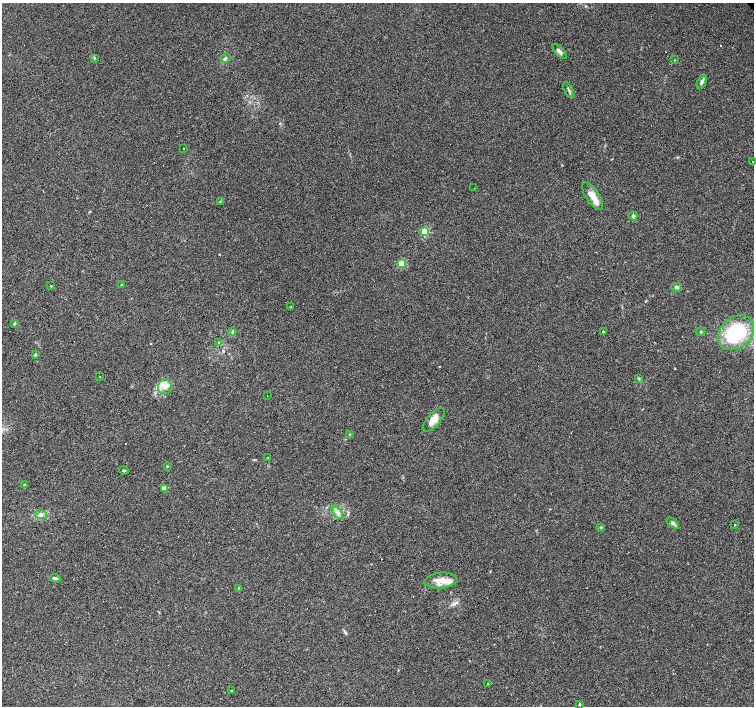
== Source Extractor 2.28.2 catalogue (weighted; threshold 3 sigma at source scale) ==
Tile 7 of 4 x 4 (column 3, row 2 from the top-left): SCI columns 3008-4510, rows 3024-4431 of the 6014 x 5982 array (HDU 1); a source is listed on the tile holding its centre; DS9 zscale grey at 2 x 2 block average (1 PNG px = mean of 2 x 2 image px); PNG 756 x 708 px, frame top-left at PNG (2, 3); each listed source drawn as its Kron ellipse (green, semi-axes under 4 px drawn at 4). Shown black and unused: <1% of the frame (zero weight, under 3 of 4 exposures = <1% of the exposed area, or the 3 px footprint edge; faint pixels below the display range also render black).
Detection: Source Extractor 2.28.2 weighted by HDU 2 'WHT'; one run over the whole footprint, this tile lists its part. Background 0.0896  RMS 0.0057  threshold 0.0256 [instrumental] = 3 sigma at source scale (4.5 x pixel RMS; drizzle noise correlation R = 1.50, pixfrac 1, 0.0396/0.0396 arcsec/px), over >= 5 px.
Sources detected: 56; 8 cosmic-ray / hot-pixel residue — neither listed nor drawn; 1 inside a brighter listed object's ellipse — not listed separately; the other 47 listed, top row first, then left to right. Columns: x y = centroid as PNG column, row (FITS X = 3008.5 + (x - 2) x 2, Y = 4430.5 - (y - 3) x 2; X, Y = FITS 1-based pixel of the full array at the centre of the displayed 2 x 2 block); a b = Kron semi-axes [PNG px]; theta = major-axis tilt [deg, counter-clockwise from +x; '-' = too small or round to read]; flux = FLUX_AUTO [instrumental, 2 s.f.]
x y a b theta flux
560 51 9 4 -44 4.4
94 58 3 3 - 0.98
225 58 5 3 - 2.2
674 60 3 2 - 0.63
702 82 8 4 68 3.3
569 90 9 2 -62 2.2
183 149 2 2 - 2.6
753 161 2 2 - 2.2
474 188 2 2 - 0.95
593 196 16 6 -56 14
220 201 3 2 - 0.97
633 216 4 4 - 2.8
425 232 3 3 - 81
402 264 3 3 - 58
122 285 4 3 - 1.1
51 286 2 2 - 2.3
676 287 5 4 - 3.1
291 307 3 2 - 3.4
15 323 4 3 - 1.2
603 331 2 2 - 3.9
232 332 4 3 - 1.4
701 332 4 3 - 1.4
736 333 20 15 39 99
219 342 3 3 - 1
35 355 3 2 - 2.7
100 376 2 2 - 0.64
639 378 4 2 - 1.2
165 387 8 7 - 9.8
267 396 2 2 - 2.4
434 420 15 6 48 14
350 434 3 3 - 1.4
268 457 2 2 - 2.2
167 466 3 3 - 0.99
124 470 5 2 - 1.5
25 485 2 2 - 2.5
164 488 3 2 - 22
337 512 8 4 -52 5
41 514 6 5 - 4.5
673 523 7 4 -36 3.2
735 525 2 2 - 1.2
601 527 3 3 - 1.1
55 578 5 3 - 3.2
441 581 16 8 4 18
239 588 3 2 - 0.65
488 684 2 2 - 2.5
231 690 2 2 - 2
579 704 3 2 - 1
Isophote crosses this tile's border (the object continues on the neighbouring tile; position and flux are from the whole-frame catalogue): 1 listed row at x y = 753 161
Diffuse or blended objects may show on this block-average render without a row.